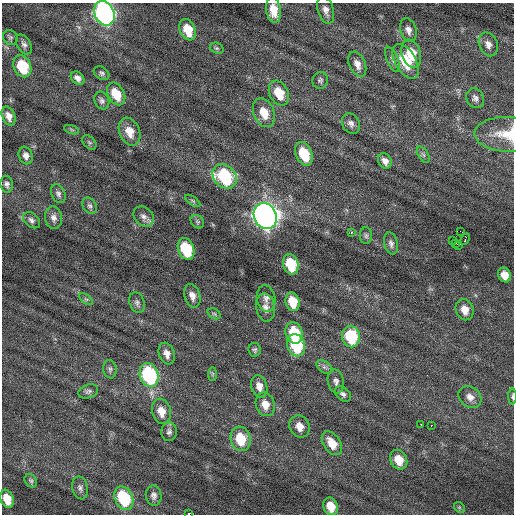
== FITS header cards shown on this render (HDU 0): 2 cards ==
NAXIS1  =                  512 / Axis length
NAXIS2  =                  512 / Axis length

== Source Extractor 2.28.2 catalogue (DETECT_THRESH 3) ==
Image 512 x 512 px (HDU 0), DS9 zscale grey, 1 PNG px = 1 image px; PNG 516 x 516 px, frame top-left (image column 1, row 512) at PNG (2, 3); each listed source drawn as its Kron ellipse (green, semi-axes under 4 px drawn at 4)
Background 0.00469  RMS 0.74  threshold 2.23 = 3 sigma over >= 5 px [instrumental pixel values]
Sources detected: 94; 1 with non-positive FLUX_AUTO (blend fragments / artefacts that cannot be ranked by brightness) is neither listed nor drawn; the other 93 listed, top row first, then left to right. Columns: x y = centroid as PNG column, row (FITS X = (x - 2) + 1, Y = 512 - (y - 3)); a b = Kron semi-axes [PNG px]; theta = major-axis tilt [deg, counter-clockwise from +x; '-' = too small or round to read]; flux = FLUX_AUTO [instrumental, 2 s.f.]
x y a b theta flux
273 10 12 7 -82 740
326 10 14 7 -74 310
104 13 12 9 -66 19000
188 30 11 7 -67 1000
408 30 12 8 -73 280
10 37 8 7 - 110
24 44 11 7 -60 190
488 44 12 9 -67 340
217 48 7 5 -19 99
411 54 14 9 -74 1200
392 59 13 5 -66 200
406 61 19 10 -61 1400
357 64 13 8 -66 390
22 66 11 8 -65 2000
102 73 8 6 -35 130
78 78 7 5 -42 240
320 80 8 7 - 140
279 93 13 9 -63 1100
116 94 12 8 -61 1200
475 98 10 8 -61 210
102 101 9 7 -66 170
264 113 15 10 -68 890
9 116 10 6 -67 340
351 124 11 8 -59 230
72 130 8 3 -19 74
129 132 14 10 -67 710
507 134 32 17 -2 1300
89 142 8 5 -46 95
304 154 12 8 -66 1600
26 155 9 7 -70 240
423 155 9 5 -56 120
385 161 8 6 -54 260
225 176 13 10 -45 4300
7 184 8 6 -80 170
58 194 10 6 -66 170
193 201 8 4 -35 95
90 206 9 6 -55 150
144 216 11 9 -45 270
265 216 13 11 -63 37000
54 218 11 8 -80 280
31 220 10 6 -42 180
197 222 7 6 - 89
460 231 3 2 - 1400
351 232 3 3 - 430
366 236 8 6 -89 120
465 239 6 2 67 71
452 240 3 2 - 28
391 243 11 7 -78 190
455 244 3 2 - 71
458 245 2 2 - 500
186 249 11 7 -68 2500
291 264 10 7 -72 1800
505 275 7 6 - 500
192 296 12 7 -74 320
266 298 13 9 -81 260
86 299 8 4 -36 86
293 302 9 7 -73 1100
137 303 10 7 -70 170
265 307 14 9 -79 350
465 310 11 9 -70 530
214 314 7 5 -31 97
294 333 11 8 -72 2000
351 336 11 9 -79 2800
296 345 11 9 -73 2900
255 350 7 6 - 110
167 353 11 7 -70 320
324 367 9 5 -35 150
110 369 9 6 -83 140
213 374 7 4 89 80
149 375 12 9 -70 6100
336 381 12 8 -79 230
259 386 11 8 -75 400
88 391 10 6 19 160
343 394 9 6 -38 170
512 396 8 3 89 99
470 397 12 10 -38 400
265 404 12 9 -72 550
161 411 13 9 -74 610
421 424 2 2 - 25
431 425 3 2 - 210
299 426 11 10 - 470
169 432 9 8 - 170
241 439 12 10 -77 1500
332 443 13 8 -55 750
399 460 10 8 -61 760
31 481 7 5 -55 110
80 488 11 7 -78 190
154 495 10 7 -82 220
124 498 12 9 -65 3200
7 499 9 6 -70 750
331 506 9 7 -67 780
459 507 6 4 -44 69
189 514 2 2 - 1300
At the frame edge (FLAGS 8, measured only in part): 4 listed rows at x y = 104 13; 507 134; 512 396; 189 514
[1 non-positive-flux detection neither listed nor drawn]